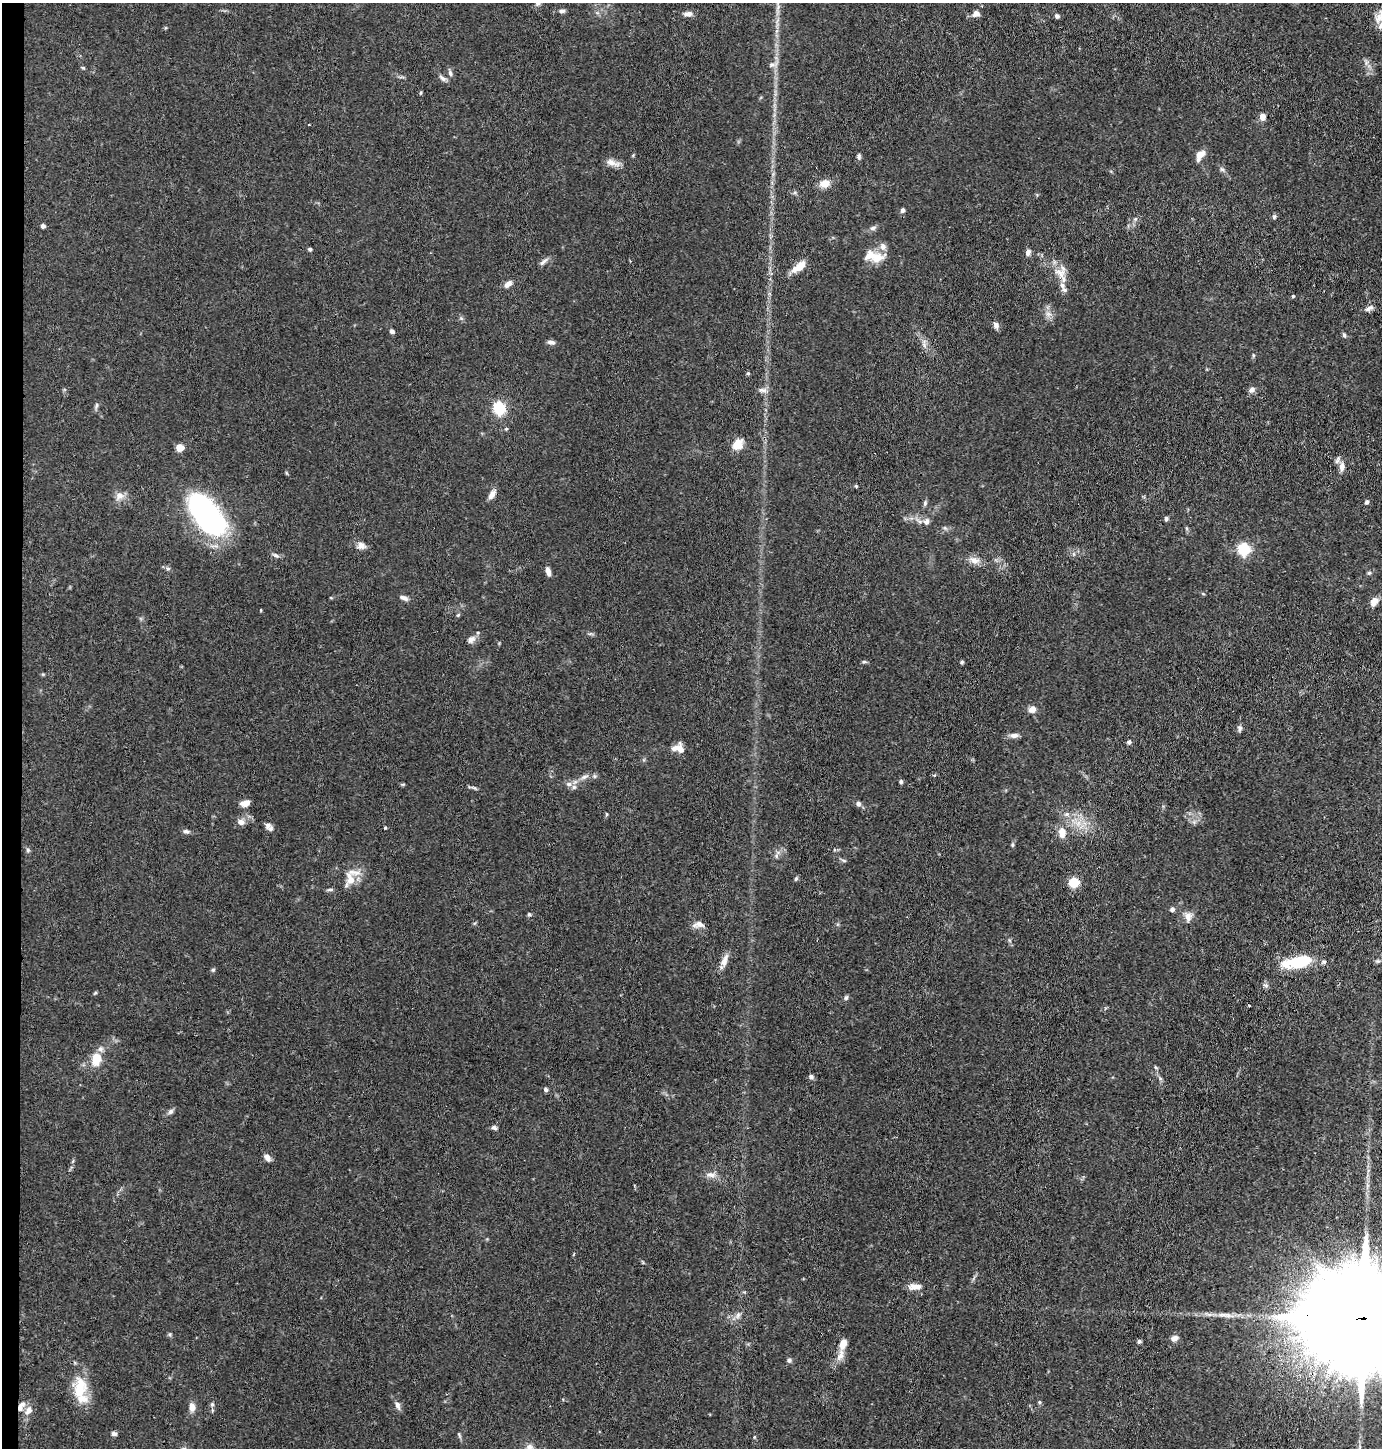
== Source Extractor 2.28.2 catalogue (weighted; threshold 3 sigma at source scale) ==
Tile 4 of 3 x 3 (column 1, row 2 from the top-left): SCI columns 107-1486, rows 1448-2893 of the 4365 x 4342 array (HDU 1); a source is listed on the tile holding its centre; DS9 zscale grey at full resolution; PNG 1384 x 1450 px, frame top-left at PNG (2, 3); no overlay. Shown black and unused: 1% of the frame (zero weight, under 3 of 4 exposures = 1% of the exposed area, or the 3 px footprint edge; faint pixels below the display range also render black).
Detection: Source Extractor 2.28.2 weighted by HDU 2 'WHT'; one run over the whole footprint, this tile lists its part. Background 0.0703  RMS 0.0042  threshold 0.0187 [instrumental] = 3 sigma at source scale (4.5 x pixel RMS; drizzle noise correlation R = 1.50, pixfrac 1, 0.05/0.05 arcsec/px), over >= 5 px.
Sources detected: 138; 7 inside a brighter listed object's ellipse — not listed separately; the other 131 listed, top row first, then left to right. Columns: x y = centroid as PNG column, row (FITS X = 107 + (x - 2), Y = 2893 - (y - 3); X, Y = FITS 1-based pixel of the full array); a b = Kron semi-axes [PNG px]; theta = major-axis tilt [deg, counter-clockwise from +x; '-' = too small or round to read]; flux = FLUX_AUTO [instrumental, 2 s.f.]
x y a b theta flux
538 3 8 7 - 1.6
562 11 7 5 4 1.1
688 14 10 6 2 2.1
976 14 10 8 14 1.9
1057 16 6 5 - 1.1
1380 17 17 11 40 4.8
83 68 5 4 - 0.52
450 73 9 5 -75 1.1
442 78 11 5 -38 1.4
1262 117 9 8 - 2
309 125 3 2 - 0.28
1200 155 11 6 57 4.3
859 156 8 5 -83 0.89
612 163 21 7 -18 3
1222 169 7 5 -43 0.9
825 184 11 9 25 4.4
902 210 6 5 - 1
1274 217 6 5 - 0.65
43 226 4 4 - 1.5
873 228 9 5 20 1.2
310 249 5 4 - 0.78
1028 252 7 6 - 1.9
878 258 19 12 16 6.2
543 262 13 5 43 1.4
799 267 17 7 37 5.9
1060 273 18 13 -53 5.7
508 284 10 6 43 2.1
1293 296 4 4 - 0.46
1369 308 12 5 27 1.5
1048 314 9 4 -8 1.2
996 325 8 6 -73 1.7
392 331 6 5 - 1
1344 335 6 4 -89 0.62
551 342 10 5 -6 1.4
924 344 15 5 -85 1.8
1253 355 5 3 - 0.47
748 373 5 4 - 0.51
763 390 12 6 -5 1.7
1252 390 8 7 - 1.5
96 405 9 4 81 0.83
499 407 6 6 - 49
506 429 5 4 - 0.48
737 444 12 9 53 6.2
180 447 5 5 - 12
1342 467 14 8 83 2.7
856 486 6 3 -46 0.45
492 494 12 6 55 2.5
119 496 12 9 42 2.9
1366 502 5 5 - 0.94
925 503 9 5 77 0.89
207 515 41 17 -52 130
1166 519 6 4 90 0.79
926 521 9 8 - 2
361 546 10 9 - 2.3
1244 549 6 6 - 53
276 555 9 5 -31 1.1
974 560 15 8 -26 2.9
168 569 6 4 0 0.72
548 571 11 5 -77 2.1
1369 573 5 5 - 0.62
404 598 11 5 -23 1.5
1374 602 12 8 56 3
261 610 4 3 - 0.31
458 615 4 4 - 0.46
471 639 12 8 42 2.1
864 662 7 3 -7 0.62
962 662 4 4 - 0.61
1032 709 8 7 - 2.7
1240 728 9 6 85 1.1
1014 735 11 6 7 1.8
1129 742 6 5 - 0.94
679 748 13 9 -12 4.4
584 777 9 5 35 1.4
901 782 5 4 - 0.89
403 784 6 4 18 0.44
569 784 8 6 -1 1.5
245 803 10 7 12 2.9
858 804 7 6 - 1.3
606 814 5 3 - 0.45
1067 814 7 5 12 1.1
241 822 8 7 - 2.4
268 826 10 8 73 1.9
385 828 4 3 - 0.45
186 831 8 5 -13 1.2
1062 832 10 7 -86 4.9
1012 845 6 4 90 0.57
28 850 6 5 - 0.77
776 856 6 4 73 0.84
843 860 8 3 -19 0.67
350 879 23 13 78 6.7
796 879 6 4 63 0.67
1074 882 5 5 - 29
330 890 10 4 5 0.78
1172 909 6 5 - 1.1
529 914 6 4 76 0.68
1188 916 12 8 88 2.7
698 924 16 8 3 2.4
724 960 19 7 69 3.1
1301 961 28 13 17 17
213 970 6 4 42 0.62
1266 985 7 6 - 1
95 993 5 4 - 0.46
846 998 7 5 62 0.76
1249 1005 3 3 - 0.4
96 1059 15 10 83 8.6
1155 1067 6 4 -38 0.55
811 1077 6 5 - 1.1
545 1089 6 5 - 0.87
170 1111 8 6 45 1.2
494 1128 7 5 -18 1.1
267 1157 10 7 -52 1.8
711 1175 13 7 -10 2.3
914 1286 16 7 3 3.2
738 1315 11 6 76 1.6
1358 1318 63 21 -4 25000
1174 1338 10 7 23 2
1139 1341 5 5 - 0.78
843 1343 10 7 73 4.7
840 1355 18 8 67 3.4
789 1360 6 5 - 0.84
80 1388 32 16 81 12
1039 1402 5 5 - 0.54
212 1404 6 5 - 0.69
398 1405 11 6 -68 1.7
21 1406 15 7 62 3.2
192 1407 10 7 -86 2.9
29 1410 13 9 51 2.8
114 1434 6 5 - 1.2
459 1435 8 3 -59 0.6
754 1437 5 3 - 0.43
529 1447 9 8 - 2
Overlapping masked pixels (flux is a lower limit): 2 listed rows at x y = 1358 1318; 21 1406
Isophote crosses this tile's border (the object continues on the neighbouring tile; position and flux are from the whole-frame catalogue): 4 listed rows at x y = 538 3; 1380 17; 1358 1318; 529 1447